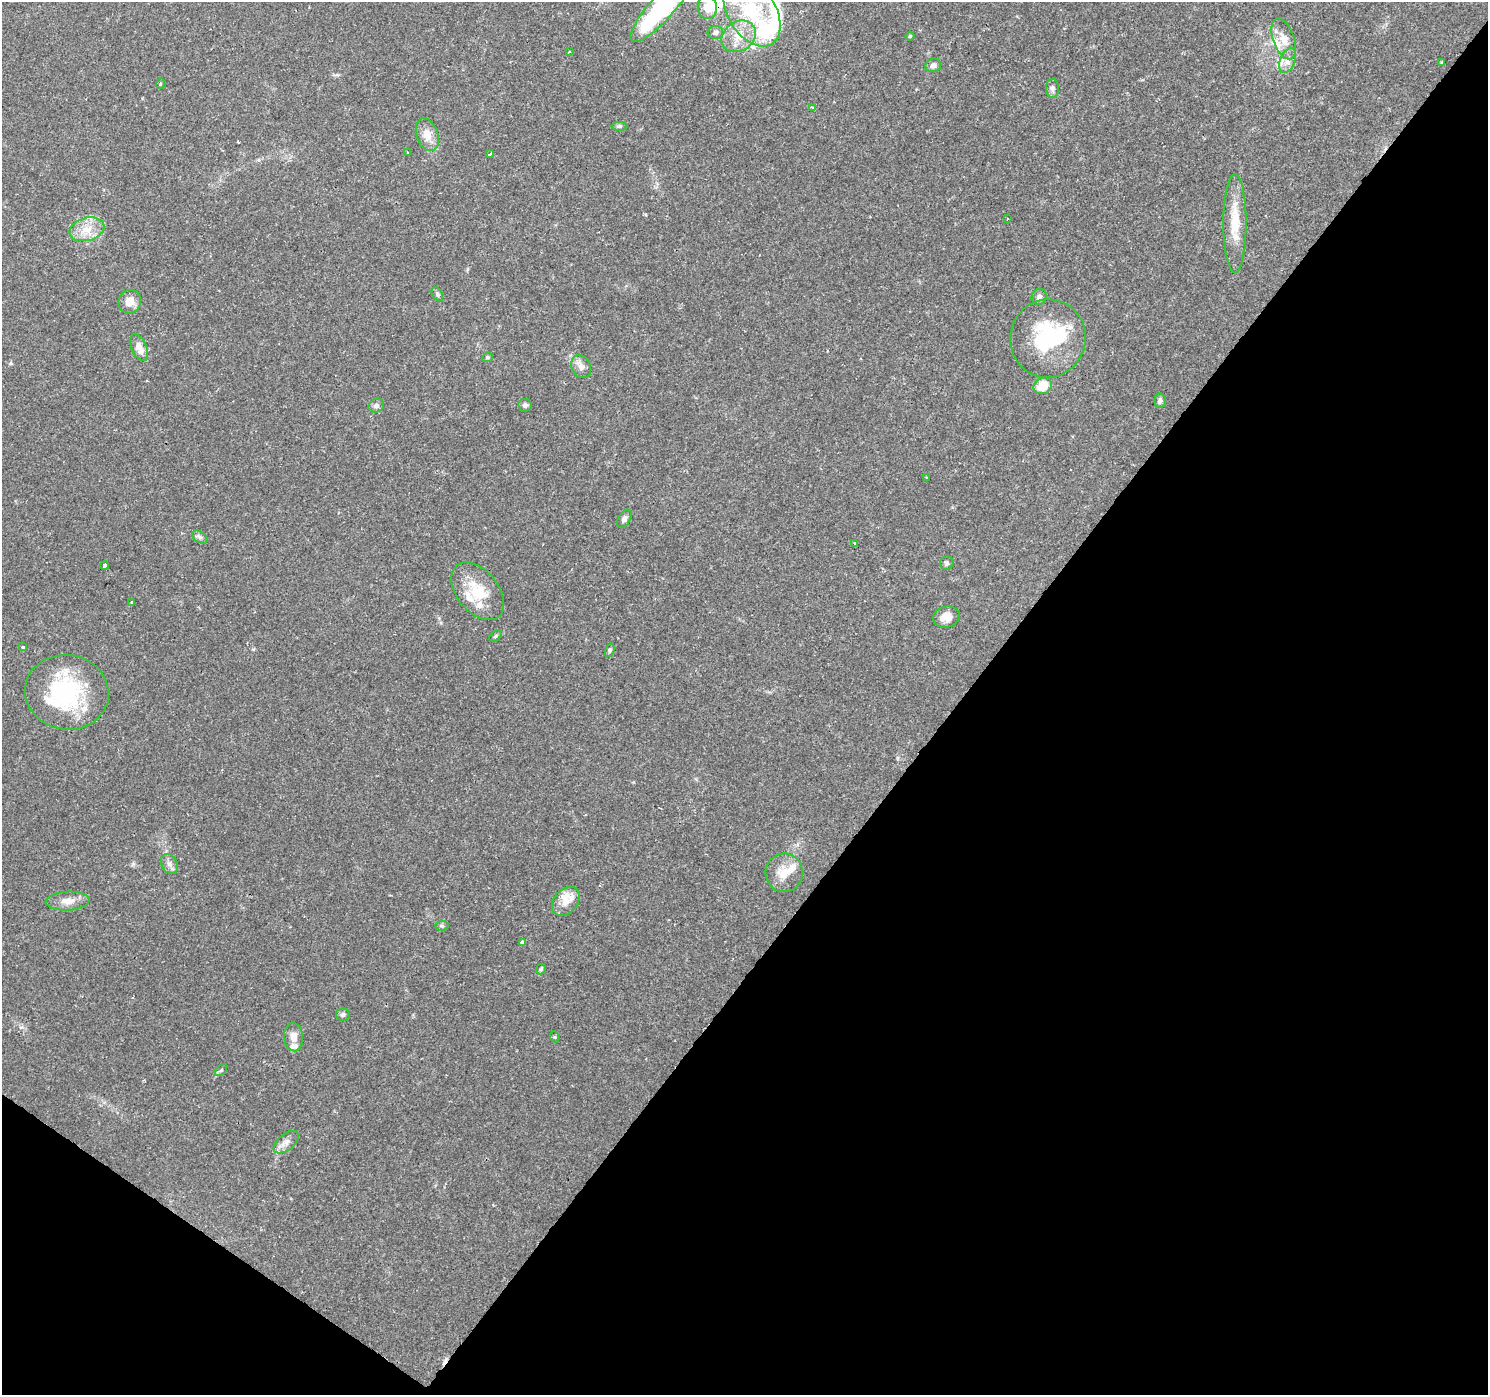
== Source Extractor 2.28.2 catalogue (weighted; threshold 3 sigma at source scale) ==
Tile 15 of 4 x 4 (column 3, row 4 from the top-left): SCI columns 2975-4460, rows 181-1573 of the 5953 x 5998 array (HDU 1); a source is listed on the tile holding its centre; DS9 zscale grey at full resolution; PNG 1490 x 1397 px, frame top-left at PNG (2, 2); each listed source drawn as its Kron ellipse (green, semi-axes under 4 px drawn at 4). Shown black and unused: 39% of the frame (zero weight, under 2 of 3 exposures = <1% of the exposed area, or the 3 px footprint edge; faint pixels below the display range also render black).
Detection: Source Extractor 2.28.2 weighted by HDU 2 'WHT'; one run over the whole footprint, this tile lists its part. Background 0.0415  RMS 0.0033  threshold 0.015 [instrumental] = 3 sigma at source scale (4.5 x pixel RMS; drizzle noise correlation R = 1.50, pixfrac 1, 0.0396/0.0396 arcsec/px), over >= 5 px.
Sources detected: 68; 2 inside a brighter object's white glare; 1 cosmic-ray / hot-pixel residue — neither listed nor drawn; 8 inside a brighter listed object's ellipse — not listed separately; the other 57 listed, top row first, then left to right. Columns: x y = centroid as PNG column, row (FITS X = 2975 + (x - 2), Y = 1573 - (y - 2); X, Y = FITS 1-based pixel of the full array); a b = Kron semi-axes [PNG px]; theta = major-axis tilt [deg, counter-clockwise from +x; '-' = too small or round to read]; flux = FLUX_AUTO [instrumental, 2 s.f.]
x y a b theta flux
707 7 12 9 -82 3.5
662 8 45 12 48 59
752 11 39 24 -58 27
715 32 8 6 13 1.1
739 36 18 14 33 6.3
910 36 4 4 - 0.52
1284 39 21 10 -70 4.7
569 52 3 2 - 0.27
1288 60 13 7 69 2.3
1442 63 3 3 - 0.57
933 65 8 6 15 1.3
160 84 5 3 - 0.33
1052 88 9 6 -88 1.2
813 108 3 3 - 0.52
619 126 8 4 -1 0.56
427 135 17 10 -71 4.2
408 152 3 2 - 0.45
490 154 3 3 - 2.3
1007 219 3 2 - 0.25
1235 223 49 11 90 10
87 229 18 11 14 5.4
437 294 8 5 -60 0.63
1039 297 8 7 - 1.1
130 302 12 11 - 3.3
1048 338 39 37 78 30
139 347 14 7 -66 3.5
487 357 5 4 - 0.5
581 367 12 9 -59 2.1
1043 386 9 8 - 6.3
1160 401 7 6 - 1.1
525 405 7 6 - 0.88
376 406 8 6 25 0.97
926 477 3 2 - 0.25
624 519 10 6 57 0.98
200 537 8 5 -36 0.91
855 543 3 2 - 0.66
947 563 7 6 - 0.72
105 566 4 3 - 2.3
478 591 33 20 -51 12
132 602 3 3 - 0.34
946 617 13 10 14 3.2
496 636 7 4 38 0.55
23 647 3 3 - 1.2
610 650 7 4 72 0.55
67 692 42 37 -10 37
169 864 10 7 -62 1.6
784 873 19 18 - 6.3
68 901 22 9 3 3.4
566 901 16 12 50 4.2
442 926 7 5 5 0.62
522 942 3 3 - 1.9
541 969 5 5 - 0.48
343 1014 7 6 - 0.77
294 1037 14 9 -85 3.1
555 1037 5 3 - 0.35
221 1070 7 4 45 0.53
286 1142 15 8 40 2.2
Overlapping masked pixels (flux is a lower limit): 1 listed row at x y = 662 8
Isophote crosses this tile's border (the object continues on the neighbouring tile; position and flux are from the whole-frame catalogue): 1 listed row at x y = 662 8